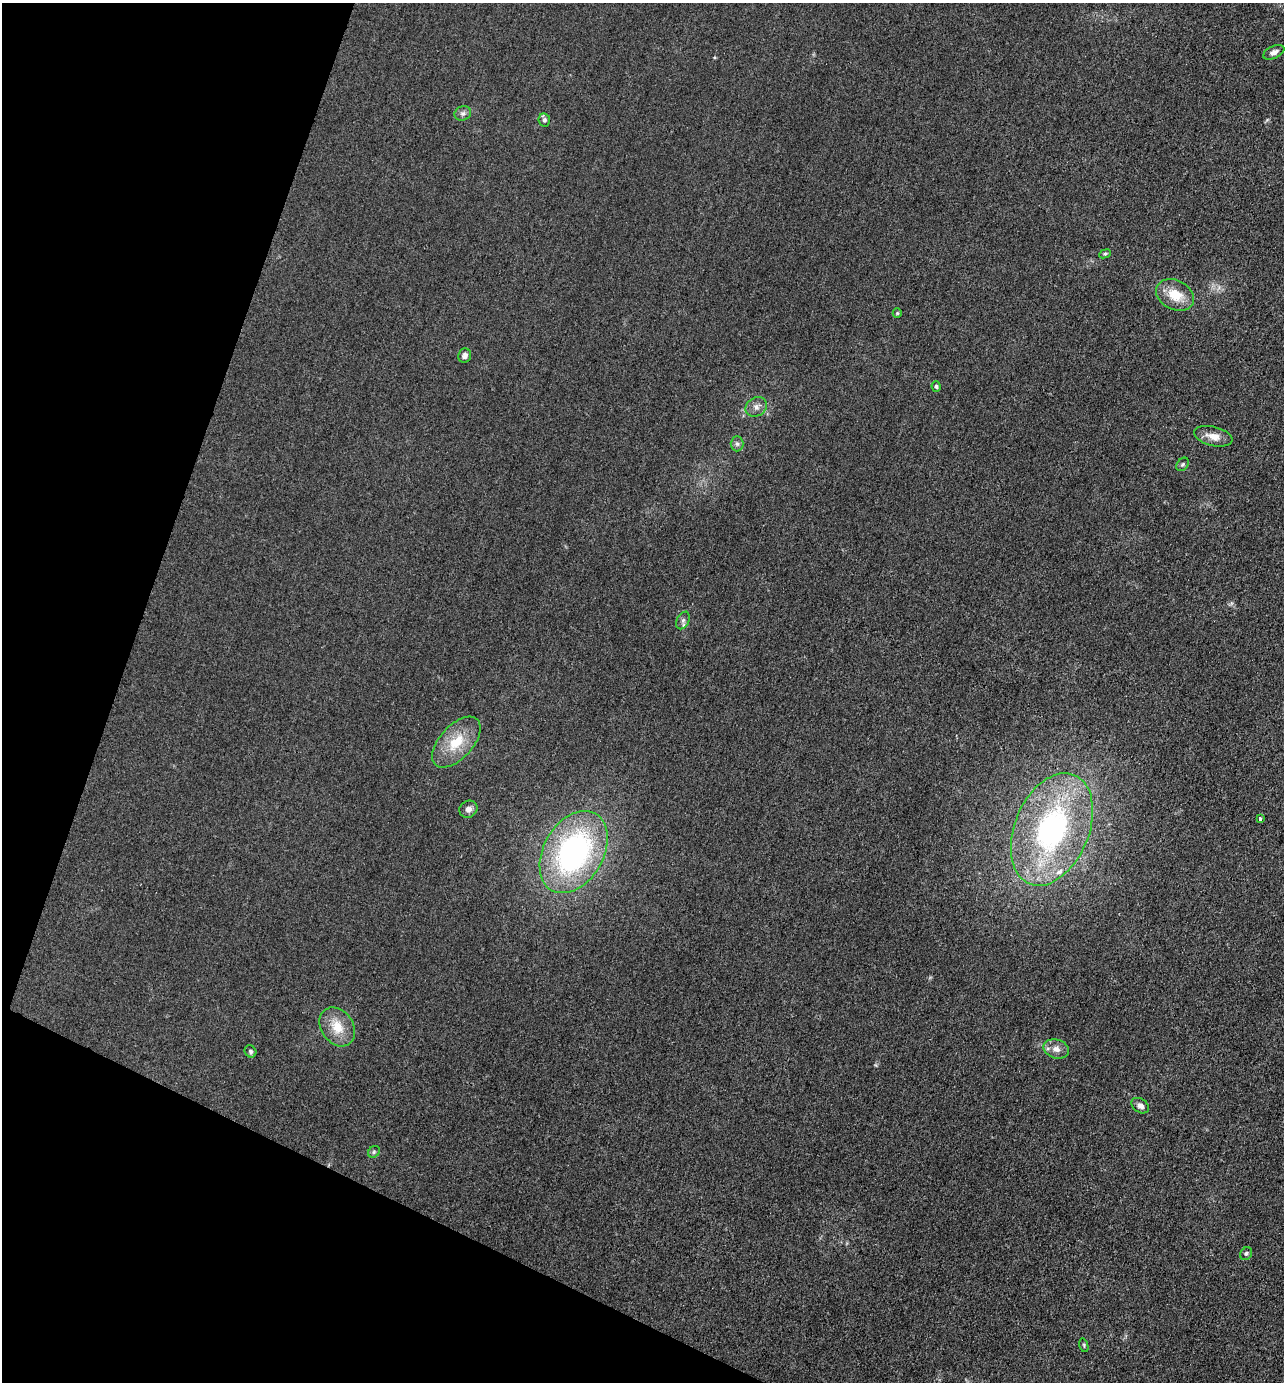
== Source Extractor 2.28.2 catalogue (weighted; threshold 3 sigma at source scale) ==
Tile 9 of 4 x 4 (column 1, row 3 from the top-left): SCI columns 272-1553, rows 1382-2761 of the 5536 x 5523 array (HDU 1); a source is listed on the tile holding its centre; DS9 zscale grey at full resolution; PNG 1286 x 1384 px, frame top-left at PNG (2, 3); each listed source drawn as its Kron ellipse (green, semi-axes under 4 px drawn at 4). Shown black and unused: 18% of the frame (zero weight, under 3 of 4 exposures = <1% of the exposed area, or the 3 px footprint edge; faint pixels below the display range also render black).
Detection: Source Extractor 2.28.2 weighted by HDU 2 'WHT'; one run over the whole footprint, this tile lists its part. Background 0.0282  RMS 0.0049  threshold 0.022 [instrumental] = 3 sigma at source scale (4.5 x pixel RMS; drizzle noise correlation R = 1.50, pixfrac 1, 0.05/0.05 arcsec/px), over >= 5 px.
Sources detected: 26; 1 inside a brighter listed object's ellipse — not listed separately; the other 25 listed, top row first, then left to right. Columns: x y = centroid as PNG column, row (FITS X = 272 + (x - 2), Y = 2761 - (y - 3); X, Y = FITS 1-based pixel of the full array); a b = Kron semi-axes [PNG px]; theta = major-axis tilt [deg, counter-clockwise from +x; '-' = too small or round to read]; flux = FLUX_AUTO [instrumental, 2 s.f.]
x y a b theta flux
1274 52 11 6 25 2.4
463 113 8 7 - 1.6
544 120 7 5 -79 1.3
1105 254 6 4 21 0.7
1175 295 20 14 -27 10
897 313 5 4 - 0.56
465 356 7 6 - 1.7
936 386 5 4 - 0.81
756 407 11 9 32 2.9
1213 436 20 9 -13 5
737 444 7 6 - 1.3
1182 464 7 5 55 0.9
683 620 9 6 63 1.5
456 742 31 16 47 14
468 809 9 8 - 2.3
1260 818 3 3 - 5
1052 829 59 37 67 96
574 852 44 30 60 110
337 1027 21 16 -54 9.7
1056 1049 13 9 -17 3.4
250 1051 6 5 - 0.97
1140 1106 9 7 -33 2.4
374 1152 6 5 - 0.8
1246 1254 7 5 56 0.96
1084 1345 7 4 -75 0.67